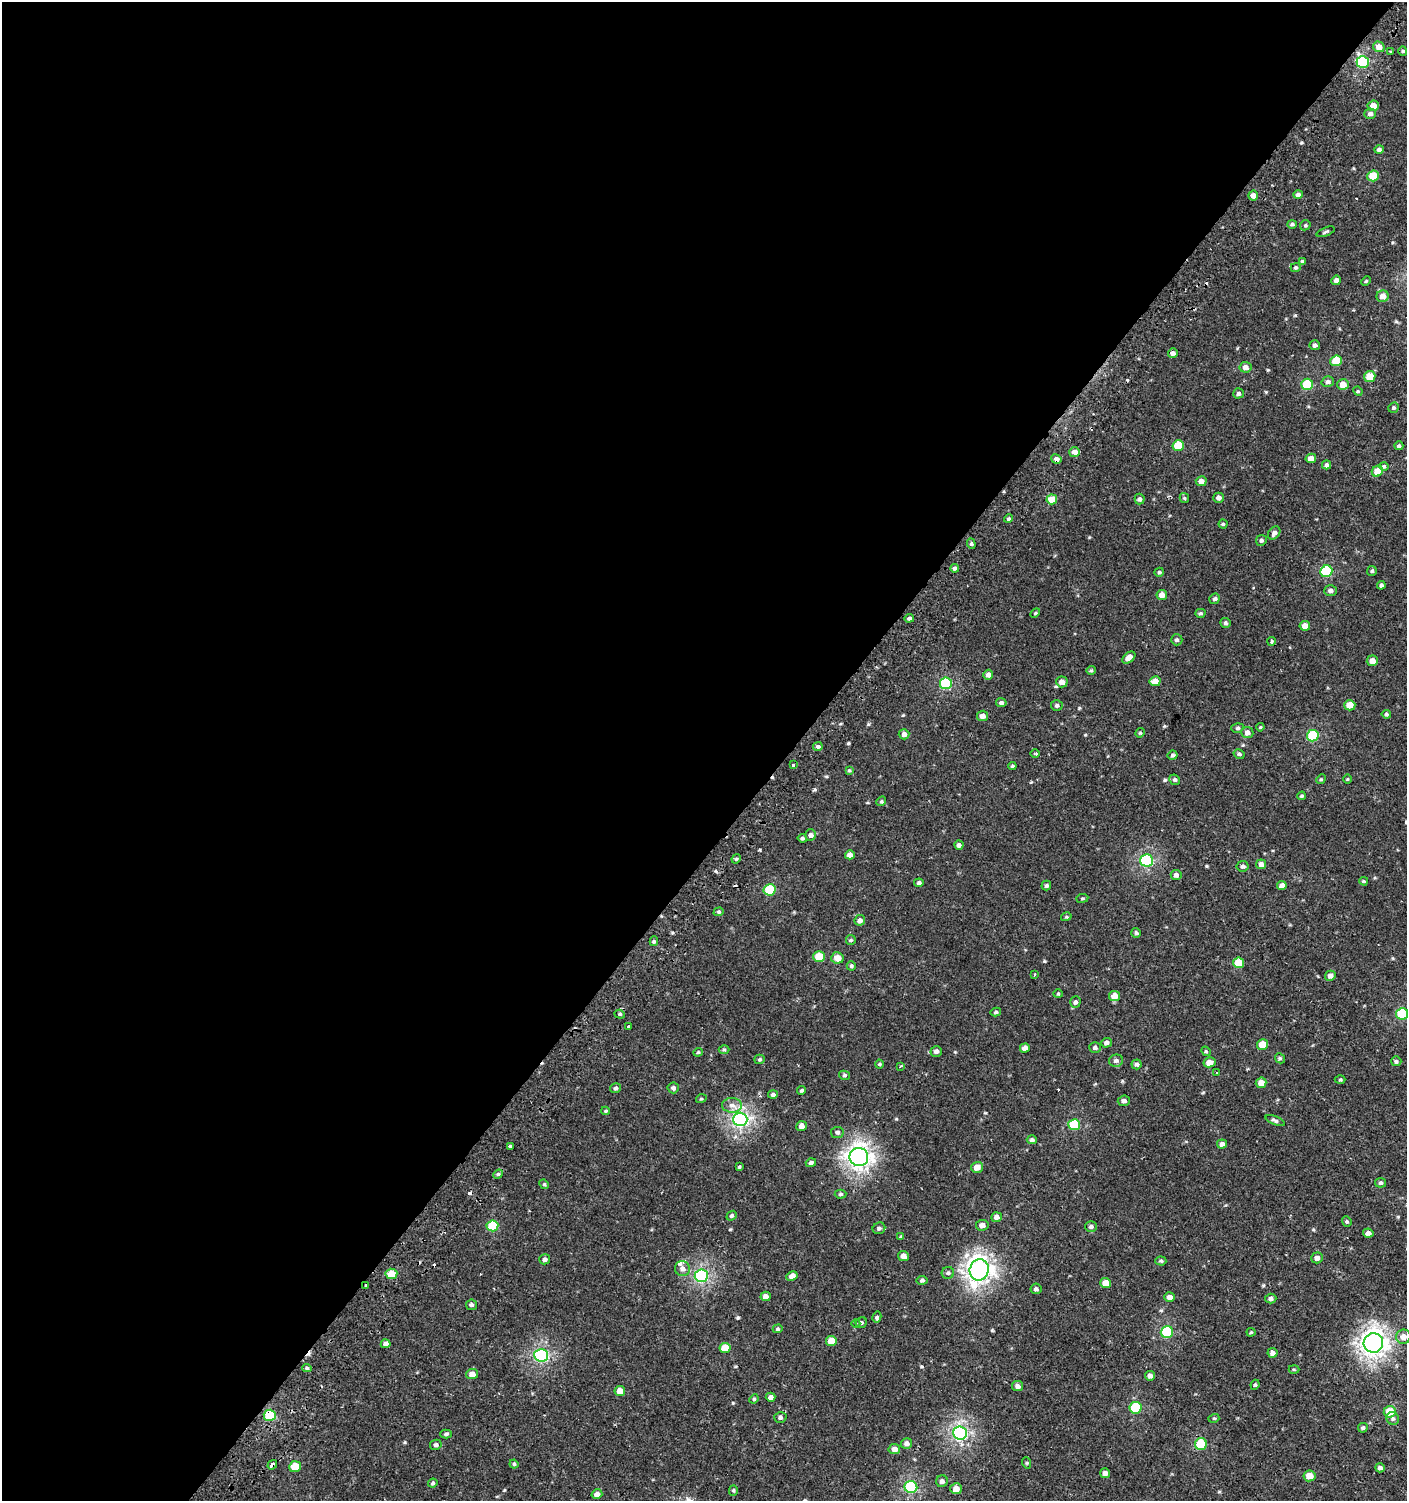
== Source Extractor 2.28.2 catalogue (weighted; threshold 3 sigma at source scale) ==
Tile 5 of 4 x 4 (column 1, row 2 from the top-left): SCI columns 171-1575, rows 3039-4537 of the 6059 x 6037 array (HDU 1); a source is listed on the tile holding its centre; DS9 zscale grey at full resolution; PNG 1409 x 1503 px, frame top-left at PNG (2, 2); each listed source drawn as its Kron ellipse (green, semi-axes under 4 px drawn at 4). Shown black and unused: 56% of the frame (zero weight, under 2 of 3 exposures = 2% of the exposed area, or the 3 px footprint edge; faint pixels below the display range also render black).
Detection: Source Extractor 2.28.2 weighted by HDU 2 'WHT'; one run over the whole footprint, this tile lists its part. Background 7.57e-04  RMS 0.0025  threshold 0.0114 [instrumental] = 3 sigma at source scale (4.5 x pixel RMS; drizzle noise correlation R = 1.50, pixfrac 1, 0.0396/0.0396 arcsec/px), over >= 5 px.
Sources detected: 254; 8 cosmic-ray / hot-pixel residue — neither listed nor drawn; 1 inside a brighter listed object's ellipse — not listed separately; the other 245 listed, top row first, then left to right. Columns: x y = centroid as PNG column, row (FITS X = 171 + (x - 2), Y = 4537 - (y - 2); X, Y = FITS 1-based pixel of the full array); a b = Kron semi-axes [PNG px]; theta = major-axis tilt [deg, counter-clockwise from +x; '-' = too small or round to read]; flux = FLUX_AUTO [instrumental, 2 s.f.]
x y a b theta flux
1379 47 6 5 - 2.2
1403 51 5 4 - 0.33
1390 52 4 3 - 0.99
1363 62 6 6 - 26
1373 106 5 5 - 2.4
1370 114 6 5 - 0.74
1379 149 4 4 - 0.5
1373 176 6 5 - 5.1
1298 195 5 4 - 0.65
1253 196 5 5 - 1.4
1292 224 4 3 - 0.44
1305 225 5 4 - 0.34
1325 232 9 3 22 0.35
1302 261 4 3 - 0.37
1296 267 5 4 - 0.35
1336 280 5 4 - 0.78
1366 281 5 3 - 0.26
1383 296 6 6 - 1.6
1315 345 5 5 - 0.6
1173 353 5 4 - 0.75
1336 361 6 5 - 6.2
1246 367 6 5 - 1.4
1370 377 5 5 - 4.1
1328 382 6 5 - 0.68
1307 384 6 5 - 9.6
1343 385 6 5 - 2.5
1358 391 5 4 - 0.28
1238 393 5 5 - 0.53
1393 408 5 5 - 0.42
1178 445 5 5 - 6
1399 446 4 4 - 0.39
1074 452 5 5 - 1.6
1311 458 5 4 - 1.7
1056 459 5 4 - 1.2
1326 465 4 4 - 0.53
1384 466 4 4 - 0.3
1377 471 6 5 - 3.4
1201 481 5 5 - 1.5
1184 498 5 4 - 0.33
1219 498 5 5 - 0.96
1052 499 5 5 - 4.3
1140 499 5 5 - 0.58
1009 519 4 4 - 0.37
1223 524 4 4 - 0.29
1274 533 7 5 49 0.87
1261 540 5 5 - 0.59
971 544 5 4 - 0.39
955 568 4 4 - 0.61
1326 571 6 5 - 13
1372 571 5 5 - 0.34
1159 572 4 4 - 0.36
1381 585 4 4 - 0.53
1330 591 6 5 - 0.74
1162 595 5 5 - 1.6
1215 599 5 5 - 0.49
1035 613 6 3 45 0.26
1200 613 5 4 - 0.4
909 618 5 4 - 0.55
1226 623 5 5 - 0.45
1305 626 5 5 - 1.8
1177 640 6 5 - 0.52
1272 641 4 3 - 0.4
1129 658 7 5 39 1.6
1372 661 5 5 - 1.4
1091 670 4 4 - 0.3
988 675 5 4 - 1
1155 681 5 5 - 2.4
1062 682 6 5 - 1.4
946 683 6 6 - 16
1001 703 5 4 - 0.62
1057 705 6 5 - 0.53
1350 705 5 5 - 2.9
1386 714 4 4 - 0.36
982 716 5 5 - 1.3
1260 727 4 3 - 0.25
1237 728 6 4 16 0.46
1140 733 5 4 - 0.3
1247 733 6 5 - 1.2
904 734 5 5 - 1.1
1313 736 6 5 - 12
818 746 5 4 - 0.55
1035 753 5 3 - 0.26
1239 754 6 4 -29 0.48
1173 755 5 4 - 0.49
793 765 3 3 - 2
1012 766 4 3 - 0.35
849 770 4 3 - 0.27
1321 779 5 4 - 0.29
1347 779 5 3 - 0.2
1175 780 5 5 - 0.45
1302 796 4 3 - 0.31
881 801 5 4 - 0.32
811 835 5 5 - 0.77
802 838 5 4 - 0.4
959 845 4 4 - 0.66
850 855 5 4 - 1.4
736 859 5 4 - 0.3
1147 861 6 6 - 25
1261 864 5 5 - 1.2
1243 866 6 5 - 0.54
1176 875 5 5 - 0.77
1364 881 4 3 - 0.31
919 883 4 4 - 0.49
1046 886 5 4 - 0.46
1282 886 5 4 - 1.3
770 890 6 5 - 9.9
1082 898 6 3 8 0.28
719 912 5 4 - 0.36
1066 917 5 3 - 0.26
860 920 5 5 - 1.1
1136 933 5 5 - 0.39
851 940 5 5 - 0.35
654 941 5 4 - 0.43
819 957 6 5 - 5.8
837 958 6 5 - 2.7
1239 963 5 5 - 5.2
851 966 4 4 - 0.4
1034 975 4 3 - 0.23
1330 976 5 5 - 1.2
1058 994 4 4 - 0.27
1115 996 5 5 - 2.7
1075 1002 6 5 - 0.54
996 1012 5 4 - 0.4
620 1014 5 4 - 0.39
1402 1014 6 6 - 12
628 1027 4 3 - 2.2
1106 1043 5 4 - 0.85
1262 1045 5 5 - 3.7
1095 1047 6 5 - 0.58
1025 1048 5 4 - 1.3
724 1050 5 3 - 0.31
936 1051 6 5 - 0.82
1206 1051 5 4 - 0.28
698 1052 4 4 - 0.29
1280 1058 5 4 - 0.37
760 1059 5 4 - 0.36
1116 1061 7 6 - 0.69
1396 1061 5 5 - 0.45
1209 1062 6 5 - 2.1
879 1064 4 4 - 0.28
1136 1064 5 5 - 0.55
900 1067 4 3 - 0.3
1217 1073 2 2 - 0.27
844 1075 5 4 - 0.41
1340 1080 5 3 - 0.29
1261 1083 5 5 - 2.6
616 1088 6 5 - 0.48
673 1088 5 5 - 0.67
802 1090 4 3 - 0.34
773 1095 5 4 - 0.53
701 1099 5 3 - 0.25
1124 1101 6 5 - 0.76
732 1105 10 7 -1 1.4
605 1111 4 4 - 0.26
740 1119 7 6 - 51
1275 1121 10 4 -22 0.66
1074 1125 6 5 - 11
801 1126 5 5 - 1.5
837 1132 6 5 - 0.58
1032 1140 5 4 - 0.48
1222 1144 5 4 - 0.96
510 1146 3 3 - 2.5
859 1157 9 9 - 94
811 1163 5 4 - 0.58
739 1167 4 3 - 0.27
977 1167 6 5 - 2.2
498 1174 5 4 - 0.33
1380 1183 5 5 - 0.48
544 1184 5 4 - 0.27
840 1194 6 4 1 0.41
732 1216 5 4 - 0.46
997 1217 5 5 - 1.1
1347 1221 5 4 - 0.34
982 1225 6 5 - 1.3
492 1226 6 5 - 8.2
1091 1226 6 5 - 0.58
879 1228 6 5 - 0.52
1368 1233 5 4 - 1.1
901 1237 4 4 - 0.35
903 1256 6 5 - 1.1
1317 1258 6 5 - 1.1
545 1259 5 5 - 0.59
1161 1261 5 4 - 0.36
682 1269 8 7 - 1.2
979 1270 10 9 - 100
948 1273 6 6 - 0.46
391 1274 6 5 - 4.2
701 1276 6 6 - 36
792 1276 6 4 27 1.2
922 1280 5 4 - 0.47
1105 1283 5 5 - 3
366 1286 3 3 - 0.72
1036 1289 5 5 - 0.59
766 1296 5 5 - 1.3
1170 1297 5 5 - 1.1
1271 1299 6 5 - 0.75
471 1305 5 5 - 0.51
877 1317 5 4 - 0.59
856 1323 4 3 - 0.3
861 1323 6 5 - 0.45
778 1329 5 4 - 0.35
1167 1332 6 6 - 15
1251 1332 4 4 - 0.26
1403 1337 7 7 - 1.6
831 1341 5 5 - 3.2
1373 1343 10 9 - 110
386 1344 5 4 - 0.88
725 1348 5 5 - 3.5
1272 1353 5 5 - 1
541 1355 7 6 - 37
307 1368 5 4 - 0.41
1294 1369 5 3 - 0.25
472 1374 6 5 - 1.7
1150 1376 5 4 - 0.96
1255 1385 5 4 - 0.32
1018 1386 6 5 - 0.89
620 1391 5 5 - 2.4
771 1397 5 4 - 0.82
754 1399 5 4 - 0.28
1135 1408 6 6 - 10
1390 1412 6 5 - 4.9
270 1415 6 5 - 14
780 1417 6 5 - 0.58
1214 1418 5 3 - 0.24
1393 1419 7 6 - 0.68
1363 1428 5 4 - 0.45
960 1433 7 6 - 48
446 1434 6 4 0 0.44
907 1443 5 5 - 0.88
1201 1444 6 6 - 10
436 1445 6 5 - 0.59
894 1449 6 5 - 1.5
1027 1463 6 3 -71 0.27
514 1464 4 4 - 0.32
272 1465 5 3 - 3.2
295 1467 6 5 - 5.6
1380 1468 5 4 - 0.74
1105 1473 5 5 - 0.93
1310 1476 6 5 - 2.4
942 1481 6 5 - 0.84
433 1483 5 4 - 0.42
911 1487 6 6 - 22
956 1489 6 5 - 2.1
733 1490 5 4 - 0.33
597 1494 5 4 - 1.2
Overlapping masked pixels (flux is a lower limit): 4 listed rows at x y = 1056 459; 366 1286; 270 1415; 272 1465
Isophote crosses this tile's border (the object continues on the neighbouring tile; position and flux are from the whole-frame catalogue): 1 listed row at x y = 1402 1014